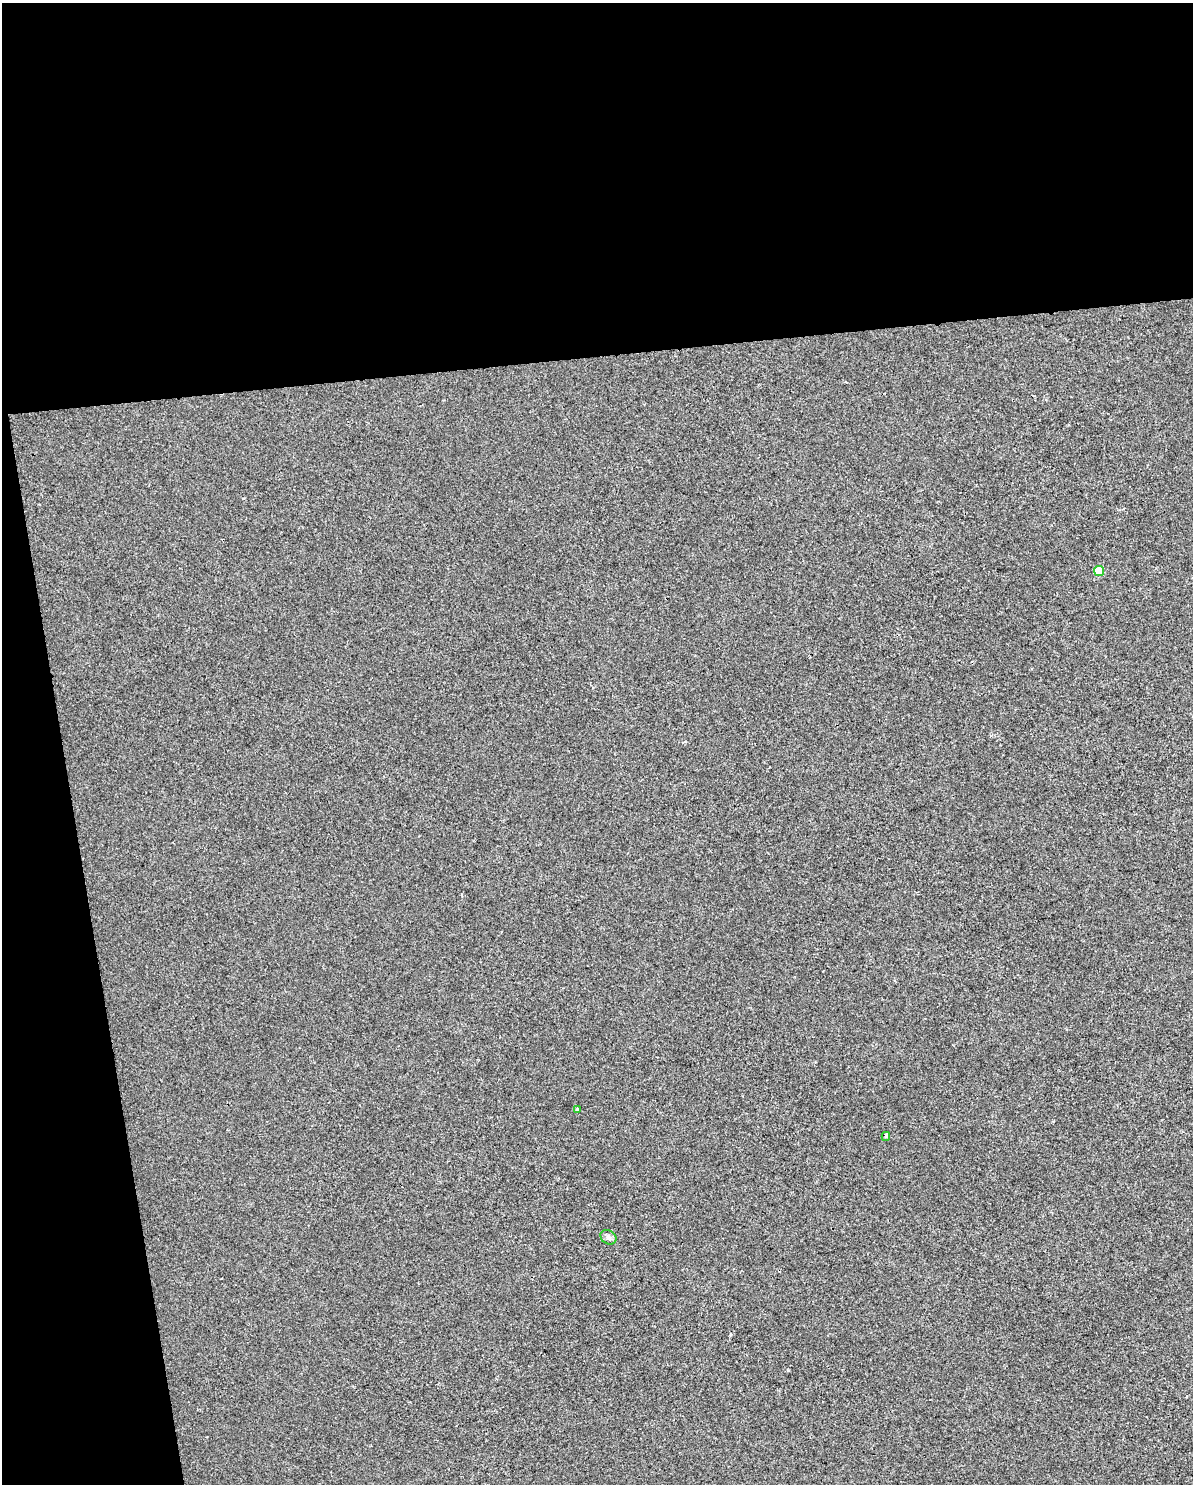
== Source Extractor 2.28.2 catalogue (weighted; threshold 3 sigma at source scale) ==
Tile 1 of 4 x 3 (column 1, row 1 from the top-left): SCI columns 1-1191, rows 3028-4509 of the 4764 x 4529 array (HDU 1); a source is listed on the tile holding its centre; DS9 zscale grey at full resolution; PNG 1195 x 1486 px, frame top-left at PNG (2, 3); each listed source drawn as its Kron ellipse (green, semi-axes under 4 px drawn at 4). Shown black and unused: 30% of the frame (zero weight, under 2 of 3 exposures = <1% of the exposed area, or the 3 px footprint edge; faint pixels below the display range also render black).
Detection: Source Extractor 2.28.2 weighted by HDU 2 'WHT'; one run over the whole footprint, this tile lists its part. Background -5.27e-04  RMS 0.0042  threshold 0.0187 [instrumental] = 3 sigma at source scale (4.5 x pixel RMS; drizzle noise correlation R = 1.50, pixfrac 1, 0.0396/0.0396 arcsec/px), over >= 5 px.
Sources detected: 4; all 4 listed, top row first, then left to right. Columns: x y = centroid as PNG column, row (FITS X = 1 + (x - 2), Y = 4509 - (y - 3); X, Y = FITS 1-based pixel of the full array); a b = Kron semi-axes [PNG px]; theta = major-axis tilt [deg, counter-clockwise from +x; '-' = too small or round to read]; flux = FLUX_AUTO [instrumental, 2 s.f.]
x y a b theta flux
1099 571 5 5 - 11
578 1109 3 3 - 2.4
886 1136 4 4 - 0.59
608 1237 8 6 -32 1.2